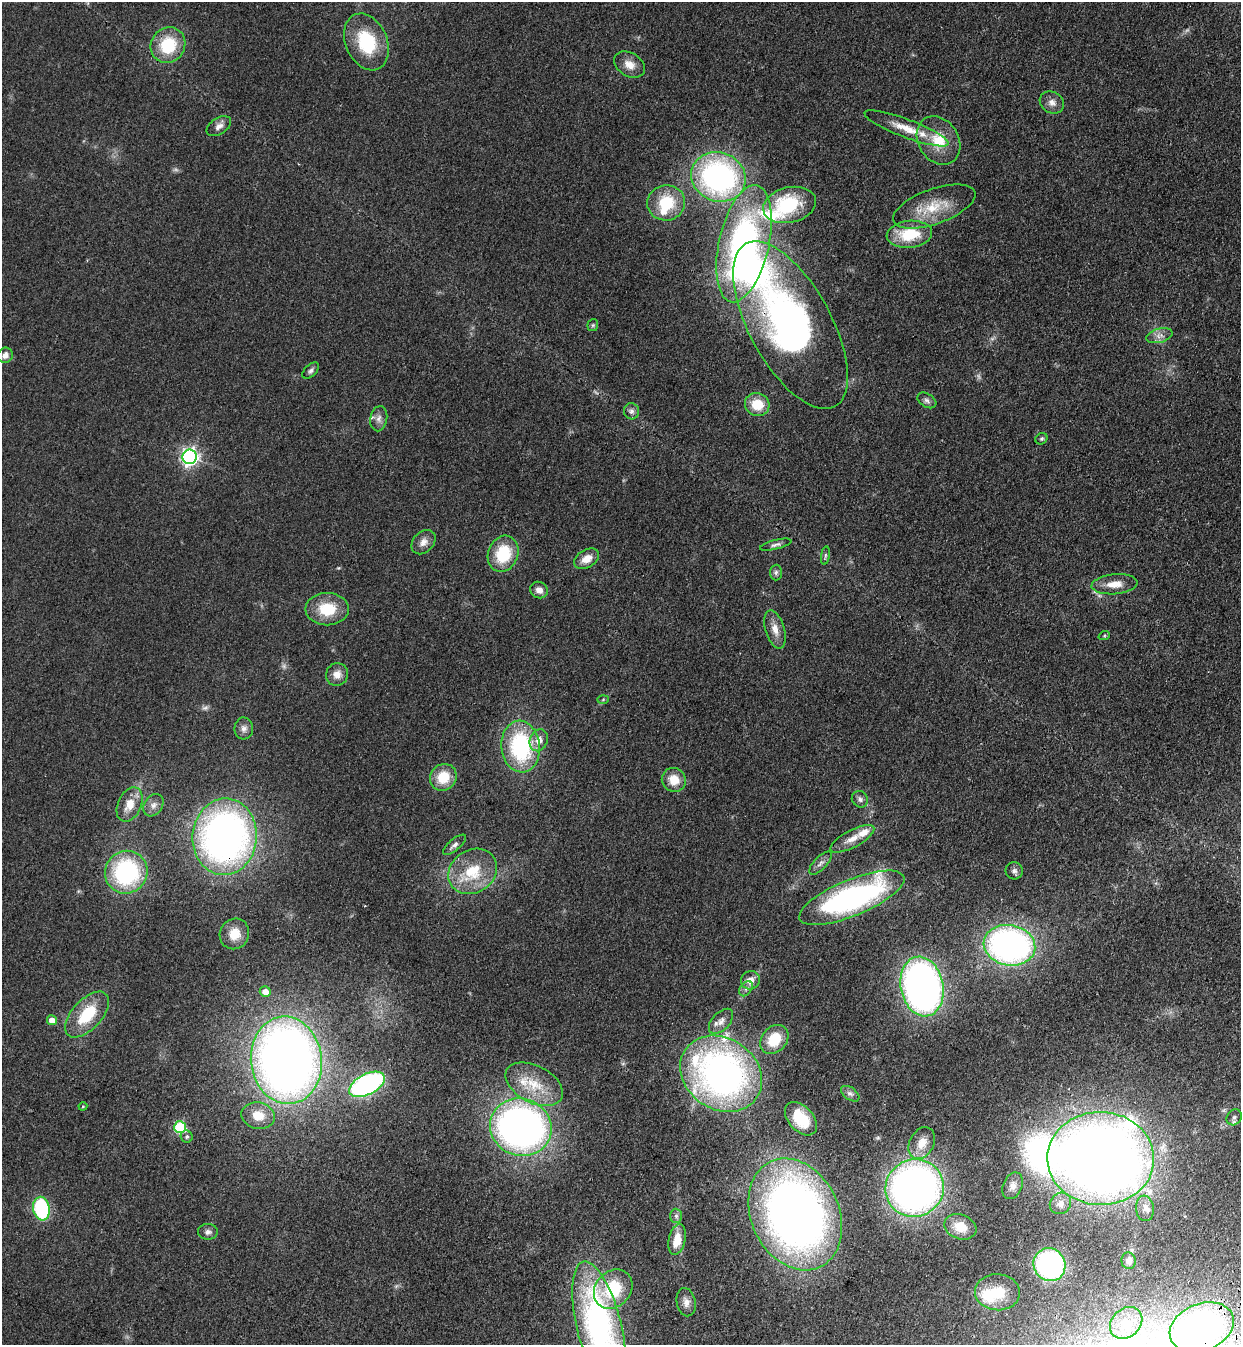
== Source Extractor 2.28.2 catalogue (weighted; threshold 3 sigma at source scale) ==
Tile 6 of 4 x 4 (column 2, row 2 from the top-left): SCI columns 1485-2723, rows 2730-4072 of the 5574 x 5458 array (HDU 1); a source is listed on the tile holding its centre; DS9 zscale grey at full resolution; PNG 1243 x 1347 px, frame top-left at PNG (2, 2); each listed source drawn as its Kron ellipse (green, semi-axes under 4 px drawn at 4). Shown black and unused: <1% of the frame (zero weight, under 3 of 4 exposures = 6% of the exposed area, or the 3 px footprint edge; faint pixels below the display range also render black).
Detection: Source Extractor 2.28.2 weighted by HDU 2 'WHT'; one run over the whole footprint, this tile lists its part. Background 0.0826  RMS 0.0066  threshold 0.0298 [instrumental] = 3 sigma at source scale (4.5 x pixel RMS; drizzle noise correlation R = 1.50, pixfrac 1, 0.05/0.05 arcsec/px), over >= 5 px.
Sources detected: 111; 5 too faint to see at this stretch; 3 inside a brighter object's white glare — neither listed nor drawn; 8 inside a brighter listed object's ellipse — not listed separately; the other 95 listed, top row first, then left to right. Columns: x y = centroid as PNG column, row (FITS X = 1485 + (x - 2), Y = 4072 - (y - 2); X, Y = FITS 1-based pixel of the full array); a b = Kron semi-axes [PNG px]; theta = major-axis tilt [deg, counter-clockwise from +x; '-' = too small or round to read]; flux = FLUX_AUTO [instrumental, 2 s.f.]
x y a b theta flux
366 42 29 20 -67 38
168 45 18 17 - 30
629 65 16 11 -32 7.1
1052 102 12 10 -30 4.3
219 126 13 8 33 3.9
907 128 45 9 -21 15
938 140 26 20 -57 20
718 177 27 24 -21 170
666 203 19 17 8 25
790 205 27 17 12 40
934 206 43 17 20 23
909 234 23 13 6 25
744 244 60 25 77 210
593 325 6 5 - 1.1
790 325 93 41 -61 300
1159 336 13 7 15 3.9
5 355 8 7 - 4
311 371 10 5 43 2
927 400 10 6 -32 2.2
757 404 12 11 - 15
631 411 8 7 - 2.3
379 419 12 8 80 3.6
1041 439 6 5 - 1.2
190 457 7 7 - 220
423 542 14 10 46 4.8
776 545 16 4 14 2.4
503 554 18 15 69 29
825 556 9 3 81 1.2
587 559 13 9 31 7.8
776 572 8 6 87 1.8
1114 584 23 10 5 9.2
539 590 9 8 - 4.6
327 609 21 16 0 22
775 629 20 9 -73 6.9
1104 636 6 3 19 0.67
337 674 11 11 - 5.7
603 699 6 4 2 0.88
244 728 11 9 -88 3.6
539 740 11 9 69 6.2
521 747 26 19 -84 74
443 777 14 13 - 17
674 780 12 11 - 11
860 799 9 7 -48 2.4
130 804 18 11 65 11
153 805 12 9 56 4
225 837 38 32 84 330
852 839 24 8 28 8.6
454 845 14 5 40 2.6
821 863 15 6 46 3.2
473 871 25 21 34 26
1014 871 9 8 - 2.5
126 872 22 21 - 86
852 898 56 18 22 180
234 934 15 14 - 12
1009 945 26 20 -11 240
750 980 10 9 - 6.3
922 986 30 21 -79 330
746 989 8 5 53 2.2
265 991 5 5 - 5.2
87 1015 28 14 47 28
52 1020 5 5 - 7.1
721 1021 15 8 47 4.6
774 1039 16 12 49 19
286 1060 44 35 -83 650
721 1074 43 35 -34 290
367 1084 19 10 27 140
534 1084 31 18 -28 23
850 1094 10 6 -35 2.4
83 1106 4 4 - 0.68
258 1116 17 13 -13 13
1234 1117 8 7 - 1.9
801 1119 19 12 -48 24
180 1127 6 6 - 58
521 1127 31 28 -19 360
187 1137 6 6 - 1.7
922 1143 17 12 62 10
1101 1158 53 46 -2 920
1013 1186 14 9 67 4.8
915 1188 29 28 - 390
1060 1203 11 10 - 5
1145 1208 13 9 -83 4.1
41 1209 12 8 -81 67
795 1214 58 44 -65 520
676 1216 7 6 - 1.8
960 1227 16 12 -20 11
208 1232 10 8 -3 2.6
677 1239 16 8 78 12
1129 1261 8 7 - 3.9
1049 1265 17 15 -60 120
613 1289 21 17 47 31
997 1292 22 18 -3 19
686 1302 14 9 -79 4.4
1126 1323 18 14 41 12
599 1326 66 22 -76 210
1202 1327 33 23 21 290
Overlapping masked pixels (flux is a lower limit): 4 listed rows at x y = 168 45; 790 325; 225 837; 1202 1327
Isophote crosses this tile's border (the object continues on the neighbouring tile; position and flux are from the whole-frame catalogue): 2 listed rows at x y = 599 1326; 1202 1327